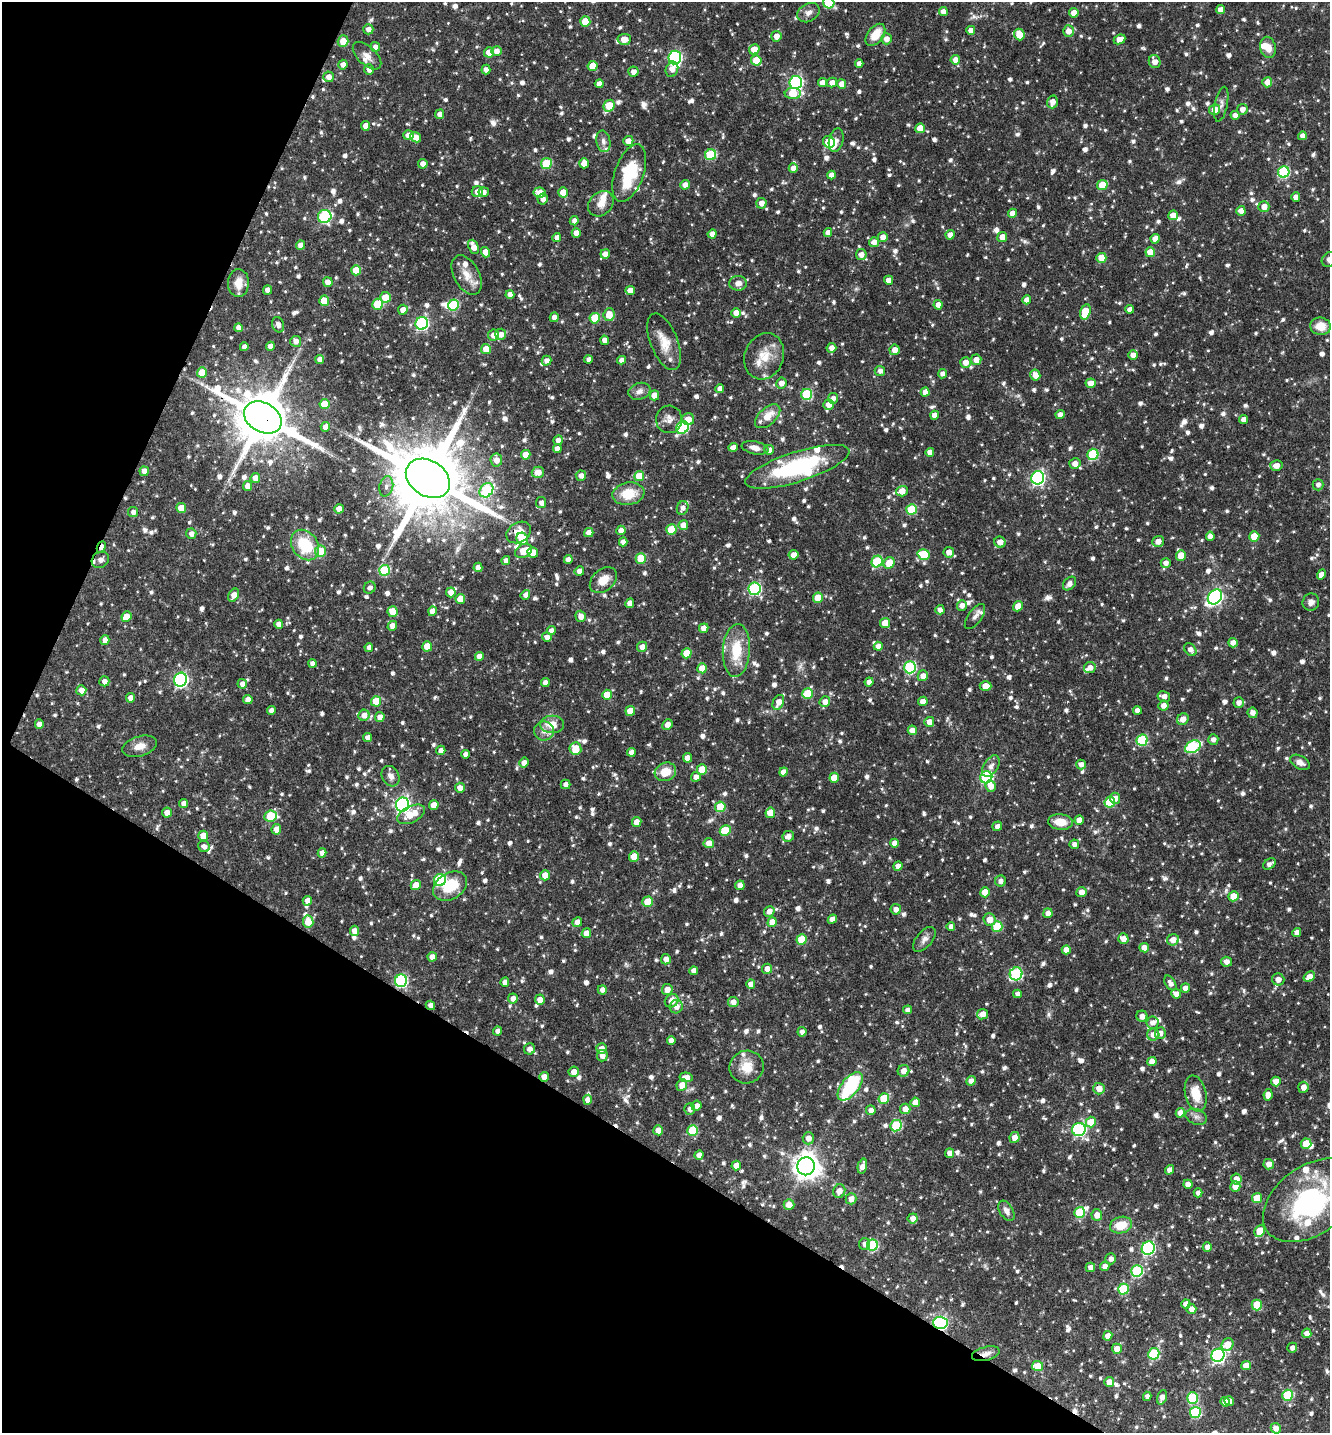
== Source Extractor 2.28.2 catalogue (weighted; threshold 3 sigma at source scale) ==
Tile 9 of 4 x 4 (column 1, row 3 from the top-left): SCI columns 285-1612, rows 1434-2864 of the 5742 x 5731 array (HDU 1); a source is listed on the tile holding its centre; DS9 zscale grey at full resolution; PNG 1332 x 1435 px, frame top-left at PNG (2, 2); each listed source drawn as its Kron ellipse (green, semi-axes under 4 px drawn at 4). Shown black and unused: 27% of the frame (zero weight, under 3 of 4 exposures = <1% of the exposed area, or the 3 px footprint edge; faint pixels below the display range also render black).
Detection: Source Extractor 2.28.2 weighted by HDU 2 'WHT'; one run over the whole footprint, this tile lists its part. Background 0.0787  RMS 0.0037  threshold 0.0168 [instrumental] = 3 sigma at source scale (4.5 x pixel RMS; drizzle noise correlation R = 1.50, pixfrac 1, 0.05/0.05 arcsec/px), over >= 5 px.
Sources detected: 1376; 4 too faint to see at this stretch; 6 inside a brighter object's white glare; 3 cosmic-ray / hot-pixel residue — neither listed nor drawn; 32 inside a brighter listed object's ellipse — not listed separately; of the other 1331, all 500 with FLUX_AUTO >= 1.62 (the completeness limit of this list) listed and drawn (831 fainter detections not listed), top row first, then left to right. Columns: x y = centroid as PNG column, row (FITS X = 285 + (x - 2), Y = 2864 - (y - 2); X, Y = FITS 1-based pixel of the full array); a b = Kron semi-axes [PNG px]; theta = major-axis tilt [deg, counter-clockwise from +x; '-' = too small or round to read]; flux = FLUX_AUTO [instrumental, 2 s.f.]
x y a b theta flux
829 3 6 5 - 15
1220 10 4 4 - 2.6
943 11 4 4 - 2.8
808 13 12 9 30 2.3
1074 13 4 4 - 4.3
585 21 5 5 - 8.4
368 29 5 5 - 2.2
971 30 4 4 - 2.5
1068 31 5 5 - 2.9
1019 34 6 5 - 6.7
875 35 12 7 52 6.2
776 36 5 5 - 2.9
624 39 6 5 - 3.9
886 39 5 5 - 2.7
1120 39 6 4 25 3
343 41 6 5 - 5.2
375 47 5 4 - 1.9
1268 47 10 7 -76 3.6
754 49 5 5 - 4.7
497 51 5 5 - 2.4
489 52 5 5 - 5.6
367 56 17 9 -43 2.9
675 57 7 6 - 59
756 60 5 5 - 8.2
955 60 5 4 - 2.7
1155 62 7 5 -68 2.8
859 64 4 4 - 1.8
343 65 5 4 - 2.1
593 66 5 5 - 6.5
369 69 5 5 - 2.6
486 69 5 4 - 1.8
672 69 8 6 70 2.6
633 72 5 5 - 2.3
329 77 5 5 - 2.4
796 82 6 6 - 70
1267 82 5 5 - 3
822 83 4 4 - 2.8
832 83 5 5 - 2.5
599 84 4 4 - 2.5
842 84 5 4 - 3.6
793 94 8 5 2 9.4
1052 102 6 5 - 2.7
1221 104 18 6 79 1.8
609 106 6 5 - 11
1215 109 5 5 - 4.3
1242 109 5 5 - 2.2
440 114 5 4 - 2.4
1235 115 4 4 - 1.7
365 126 5 4 - 3
920 128 5 4 - 6.2
408 135 5 5 - 3.5
1302 136 4 4 - 2.3
416 137 6 4 -31 3.2
836 140 12 7 76 2.2
603 141 11 7 -80 1.6
628 141 5 5 - 2.7
829 142 6 5 - 17
711 155 5 5 - 25
584 163 5 4 - 4.2
423 164 5 5 - 2.3
546 164 5 5 - 16
793 168 5 4 - 3.1
1284 172 6 5 - 34
629 173 30 14 70 18
831 175 4 4 - 2.4
685 185 5 4 - 2.7
1102 185 5 5 - 9.4
477 192 5 5 - 2.8
484 192 5 5 - 1.8
540 192 6 5 - 4.2
563 192 5 5 - 5.2
1296 197 4 4 - 2.4
543 199 5 5 - 2
761 203 5 5 - 2.6
601 204 14 11 44 3.8
1264 207 5 5 - 3.2
1241 211 5 4 - 2.4
1013 213 5 4 - 3.1
1173 215 5 5 - 3.7
325 216 7 6 - 38
574 221 4 4 - 1.6
828 232 4 4 - 2.1
576 233 4 4 - 3.4
712 234 4 4 - 2.5
950 235 5 4 - 2.9
883 237 5 4 - 2.6
1002 237 5 5 - 3.4
557 238 4 4 - 2.1
1155 239 5 4 - 3.5
874 242 5 5 - 2.7
301 245 4 4 - 2.7
473 247 7 5 -67 3.8
485 252 5 4 - 4
1150 252 5 5 - 6.5
605 254 5 4 - 2.2
861 255 5 5 - 2.6
1101 258 5 5 - 5.6
1329 259 8 6 40 1.7
356 270 5 5 - 8.6
467 275 21 12 -62 5.2
889 280 4 4 - 3.6
328 282 5 5 - 2.9
238 283 14 10 87 4.7
738 283 9 7 -3 2.5
268 290 4 4 - 2.8
630 290 4 4 - 3
510 295 4 4 - 2.4
385 297 5 5 - 6.4
1027 300 4 4 - 3.2
324 301 5 5 - 8.9
377 304 5 5 - 14
453 305 5 5 - 24
938 305 5 4 - 2.4
1130 309 4 4 - 2.4
403 310 5 5 - 3.2
1085 312 8 5 74 12
736 313 5 4 - 3.7
609 315 6 5 - 4.7
554 317 5 4 - 2.4
595 318 5 5 - 11
422 323 6 6 - 57
278 325 8 6 -70 2
1320 326 10 9 - 5.6
239 328 4 4 - 2.6
501 334 5 5 - 2.7
493 335 5 5 - 2.9
605 340 5 4 - 2.6
296 341 5 5 - 2.3
664 342 30 13 -68 6.9
270 346 4 4 - 2.8
244 347 4 4 - 2.3
831 348 5 4 - 2.2
486 349 5 5 - 5.3
894 350 5 5 - 3
1133 355 5 4 - 2.7
764 356 23 19 68 8.3
320 359 4 4 - 2.8
588 359 4 4 - 1.7
621 360 4 4 - 1.9
976 360 5 5 - 3.3
547 361 5 4 - 1.9
965 362 5 5 - 3
880 371 5 5 - 1.9
202 373 5 5 - 8.7
943 374 4 4 - 2.1
1035 375 5 5 - 3.3
781 383 5 5 - 2.2
1091 383 5 5 - 3.2
720 389 4 4 - 2.3
639 391 11 8 18 2
925 392 4 4 - 2.9
807 394 5 5 - 29
654 395 5 5 - 3.2
833 398 5 5 - 1.8
324 404 5 5 - 8.4
829 405 5 5 - 3
935 415 4 4 - 3.3
1060 415 4 4 - 2.4
768 416 15 8 42 5.6
263 417 20 14 -29 2300
669 419 14 13 - 3.3
688 419 6 6 - 3.6
1244 419 4 4 - 2.4
325 427 5 4 - 2.8
682 428 7 5 50 36
558 440 5 4 - 2.1
733 447 5 4 - 2.5
755 448 13 6 -12 2.4
557 449 4 4 - 2.3
769 450 5 5 - 2.2
930 452 4 4 - 2.2
1093 454 6 5 - 24
526 455 5 4 - 4.7
496 460 6 5 - 3.2
1075 464 5 5 - 3.1
1276 466 6 5 - 2.9
797 467 54 15 18 41
144 471 5 4 - 2.6
538 472 6 5 - 3.1
581 476 5 5 - 2
639 476 5 5 - 7.2
255 478 5 4 - 2.8
428 478 24 17 -33 4800
1038 478 7 6 - 77
1318 485 6 5 - 1.6
247 486 5 4 - 2.8
386 486 10 7 76 1.7
486 490 8 6 49 24
902 491 6 5 - 3.9
628 494 16 11 10 9.5
541 503 5 5 - 1.7
181 508 5 5 - 7.1
683 508 7 5 67 1.9
339 509 4 4 - 4.2
912 510 5 5 - 20
133 512 5 5 - 1.7
683 525 5 5 - 4.1
621 530 5 4 - 2.7
671 530 5 5 - 12
519 532 13 10 31 6.4
589 533 5 4 - 2.9
191 534 5 5 - 2.3
1210 536 5 4 - 2.4
1254 536 5 5 - 8.4
522 539 6 5 - 11
1158 541 6 5 - 2.7
623 542 4 4 - 2.2
1000 542 6 5 - 2.9
305 545 16 12 -55 18
101 547 6 3 65 2.1
320 551 5 5 - 9.6
524 551 9 6 29 6.4
533 552 5 5 - 4.9
949 552 5 5 - 3
924 554 6 5 - 12
794 555 5 4 - 3.3
1181 555 5 5 - 6.4
641 558 5 5 - 11
568 559 4 4 - 2.4
100 560 9 7 37 2.9
506 561 4 4 - 2.3
877 562 6 5 - 23
889 563 6 5 - 6.6
1166 563 5 5 - 1.9
478 567 5 4 - 2.3
385 570 5 5 - 20
579 571 5 4 - 2.5
1322 574 5 4 - 2.8
603 580 15 10 41 5.2
1069 584 8 5 47 1.9
370 588 6 5 - 1.6
755 589 6 6 - 47
451 592 5 4 - 2.9
234 595 7 5 60 3.6
525 595 5 4 - 1.7
1215 597 8 6 50 91
818 598 5 5 - 8.4
460 599 5 4 - 5.1
1311 602 8 8 - 2
630 603 5 4 - 2.8
962 605 5 5 - 2.3
1018 606 5 4 - 4.5
940 610 5 4 - 2.1
393 611 5 5 - 7.2
433 611 5 4 - 4.1
581 616 5 5 - 2.7
126 617 5 5 - 5.6
975 617 15 6 54 1.7
885 623 5 5 - 5.9
279 624 4 4 - 2.7
392 626 5 4 - 3.3
704 628 5 4 - 3.2
551 631 4 4 - 2.5
547 637 5 4 - 2.1
105 640 5 4 - 2.6
1233 643 5 4 - 2.5
427 646 5 5 - 6.6
878 646 4 4 - 2.5
369 647 4 4 - 1.6
642 647 5 5 - 2.9
736 650 26 13 86 13
1190 650 7 5 -49 1.8
687 653 5 5 - 6.8
479 656 4 4 - 3
313 663 4 4 - 2.2
910 667 6 6 - 39
702 668 5 5 - 6.5
1090 668 6 5 - 2.1
923 676 5 5 - 3
181 680 7 6 - 73
104 681 5 5 - 1.9
869 682 4 4 - 2.2
545 683 4 4 - 2.7
242 684 5 4 - 2.2
986 686 6 4 0 4.6
81 690 5 5 - 3.2
808 694 5 5 - 13
607 695 5 4 - 6.5
1164 696 6 5 - 2.2
130 698 5 4 - 2.6
248 700 5 4 - 3.2
376 701 5 5 - 10
923 701 5 4 - 2.9
778 702 8 5 63 3.4
825 702 5 5 - 2.5
1239 702 5 5 - 2
1163 706 5 5 - 2.4
271 710 4 4 - 1.8
1137 710 4 4 - 2.3
630 711 5 5 - 6.7
1253 713 5 5 - 2.1
364 715 5 5 - 2.9
380 717 5 4 - 2.6
1183 719 6 5 - 3.4
929 722 5 5 - 2.8
39 724 4 4 - 2.4
552 724 12 8 -1 5.4
667 725 5 5 - 2.3
912 730 5 4 - 3.4
544 731 10 9 - 2.4
367 738 4 4 - 2.3
1213 739 5 5 - 1.9
1142 740 6 5 - 26
140 746 18 10 16 3.9
1193 747 8 5 28 39
575 749 6 6 - 7.9
441 750 5 4 - 2
631 752 4 4 - 2.4
465 754 4 4 - 1.9
687 758 5 4 - 2.7
1300 762 11 6 -28 2.4
524 763 5 4 - 2.5
1081 764 5 4 - 1.9
991 766 12 7 56 2.1
702 770 5 5 - 8.2
665 772 11 9 19 6.6
783 772 4 4 - 2.8
391 776 10 8 -61 2.3
696 777 5 5 - 2.1
986 777 6 6 - 46
834 778 5 5 - 6.9
566 784 5 5 - 1.9
991 786 6 5 - 2.8
460 788 5 5 - 2.6
1115 798 5 5 - 2.2
1110 802 5 5 - 18
184 804 4 4 - 2.8
402 805 7 6 - 100
434 805 5 4 - 4.6
720 807 5 5 - 13
167 812 5 5 - 3.2
770 813 5 5 - 6.5
411 814 15 8 26 7.1
271 816 6 5 - 15
1079 820 5 4 - 2.6
637 822 5 4 - 3.2
1060 822 12 8 -4 5.6
997 826 5 4 - 1.8
276 829 5 4 - 3.1
725 831 5 5 - 12
203 836 5 5 - 5
788 836 6 5 - 1.9
709 843 5 5 - 3
894 843 4 4 - 2.2
1074 844 5 5 - 1.9
204 846 6 5 - 1.7
322 853 4 4 - 2.5
634 856 5 5 - 7.3
1269 864 7 4 34 1.6
898 866 5 4 - 2.5
545 875 5 5 - 3.8
440 880 6 6 - 34
1001 881 5 5 - 1.9
416 885 5 5 - 5.2
740 885 5 5 - 2.6
450 886 18 13 32 12
985 892 5 5 - 5.5
1081 892 5 5 - 2.5
1233 896 5 5 - 6.1
307 901 5 4 - 2.5
648 902 5 5 - 8.3
896 909 5 5 - 2.3
769 911 5 5 - 2.3
1048 913 5 4 - 2.4
832 919 5 4 - 2.5
989 919 6 6 - 3.5
308 922 6 5 - 5.6
577 922 5 4 - 2.4
772 922 5 4 - 5.5
951 926 4 4 - 1.8
997 926 5 5 - 16
354 931 5 4 - 2.9
586 933 5 4 - 3.4
1297 933 4 4 - 2.5
801 939 5 5 - 10
924 939 15 8 49 2.3
1123 939 5 5 - 3.4
1173 940 6 5 - 3.4
1144 948 4 4 - 3.2
1066 950 4 4 - 2.9
432 957 5 4 - 3.4
666 959 5 5 - 2.6
1226 962 5 5 - 1.9
767 969 5 5 - 3
694 971 4 4 - 2.1
1016 974 6 6 - 37
1309 977 6 4 35 3.4
1278 979 6 6 - 2.9
401 981 6 6 - 45
505 982 4 4 - 2.4
1170 983 8 5 -59 1.8
751 984 5 4 - 2.9
1185 988 4 4 - 2.5
602 990 4 4 - 1.8
667 990 5 5 - 3.3
1017 994 4 4 - 1.6
1176 994 5 4 - 2.7
513 998 5 5 - 2.3
540 1000 5 5 - 2.8
672 1001 7 6 - 4.2
733 1002 5 5 - 2.4
430 1005 5 4 - 1.8
676 1007 7 6 - 2.6
908 1010 4 4 - 1.8
982 1014 5 5 - 3.2
1142 1016 5 5 - 2.6
1153 1023 6 6 - 2.1
498 1031 4 4 - 1.8
802 1032 5 4 - 1.8
1160 1033 6 5 - 2
1153 1034 6 6 - 3
671 1040 4 4 - 2.3
530 1049 6 5 - 2.1
601 1049 5 5 - 2.8
602 1056 6 5 - 2.6
1152 1061 4 4 - 3.1
747 1067 17 16 - 6.7
903 1071 6 5 - 3.1
574 1072 5 5 - 3
544 1077 5 4 - 2.9
686 1077 7 4 -11 2.3
971 1081 5 4 - 2
1276 1082 5 5 - 3.4
682 1085 6 5 - 3.6
850 1086 17 8 51 25
1303 1087 5 5 - 2.4
1099 1089 5 5 - 3.9
1196 1094 18 10 -76 8.1
1268 1095 6 4 81 3.3
884 1098 5 5 - 13
588 1100 5 4 - 2.7
915 1102 5 4 - 3.1
697 1106 5 5 - 1.8
690 1109 5 5 - 1.6
905 1109 5 5 - 3.4
871 1110 5 5 - 2.4
1180 1113 5 4 - 2.4
1196 1117 11 7 -20 1.8
1091 1122 5 5 - 9
896 1126 6 5 - 23
1079 1129 7 6 - 48
658 1130 5 5 - 3.4
692 1131 5 5 - 13
1014 1137 5 5 - 2.9
808 1138 6 5 - 2.8
1306 1144 5 5 - 11
950 1153 4 4 - 2.4
699 1155 4 4 - 2.6
1269 1164 5 5 - 2.9
736 1165 5 4 - 3
806 1166 9 8 - 400
862 1166 8 4 77 3
1169 1170 5 4 - 1.9
1236 1179 5 5 - 3
1188 1184 4 4 - 2.7
1235 1187 5 5 - 3.1
839 1191 7 6 - 2.9
1198 1193 4 4 - 1.8
1257 1198 5 5 - 9
851 1199 5 5 - 2.8
1311 1200 54 34 35 53
789 1205 5 5 - 2.9
1006 1211 11 6 -59 2.1
1080 1212 5 5 - 19
1097 1215 5 5 - 3.1
913 1218 5 5 - 2.6
1121 1225 11 8 16 7.5
1260 1231 6 5 - 9.2
865 1244 6 5 - 1.7
872 1245 5 5 - 28
1207 1247 5 4 - 2.5
1148 1248 7 6 - 52
1111 1259 5 5 - 1.8
1105 1266 5 4 - 2.3
1090 1267 5 4 - 2.2
1137 1271 6 5 - 31
1123 1289 5 5 - 18
1186 1304 5 4 - 2.7
1257 1305 5 5 - 12
1191 1309 5 5 - 2.7
940 1323 7 6 - 63
1307 1333 5 4 - 2.9
1108 1336 5 4 - 3.5
1228 1344 7 5 63 6
1292 1348 5 4 - 1.7
1117 1349 5 5 - 3.4
986 1354 14 7 15 2.4
1154 1354 5 5 - 25
1218 1355 7 6 - 78
1038 1366 5 5 - 6.5
1246 1366 5 4 - 3.5
1109 1382 5 5 - 2.8
1288 1395 5 5 - 18
1147 1396 4 4 - 1.6
1162 1397 7 4 73 2.4
1193 1398 6 5 - 22
1229 1401 5 4 - 2.8
1225 1402 5 4 - 2.8
1195 1412 6 5 - 26
1276 1428 5 5 - 2.8
Overlapping masked pixels (flux is a lower limit): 11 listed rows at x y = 263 417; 101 547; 100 560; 276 829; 767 969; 401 981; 430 1005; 544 1077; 1099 1089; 940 1323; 986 1354
Isophote crosses this tile's border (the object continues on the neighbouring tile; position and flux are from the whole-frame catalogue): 3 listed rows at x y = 829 3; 1329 259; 1311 1200